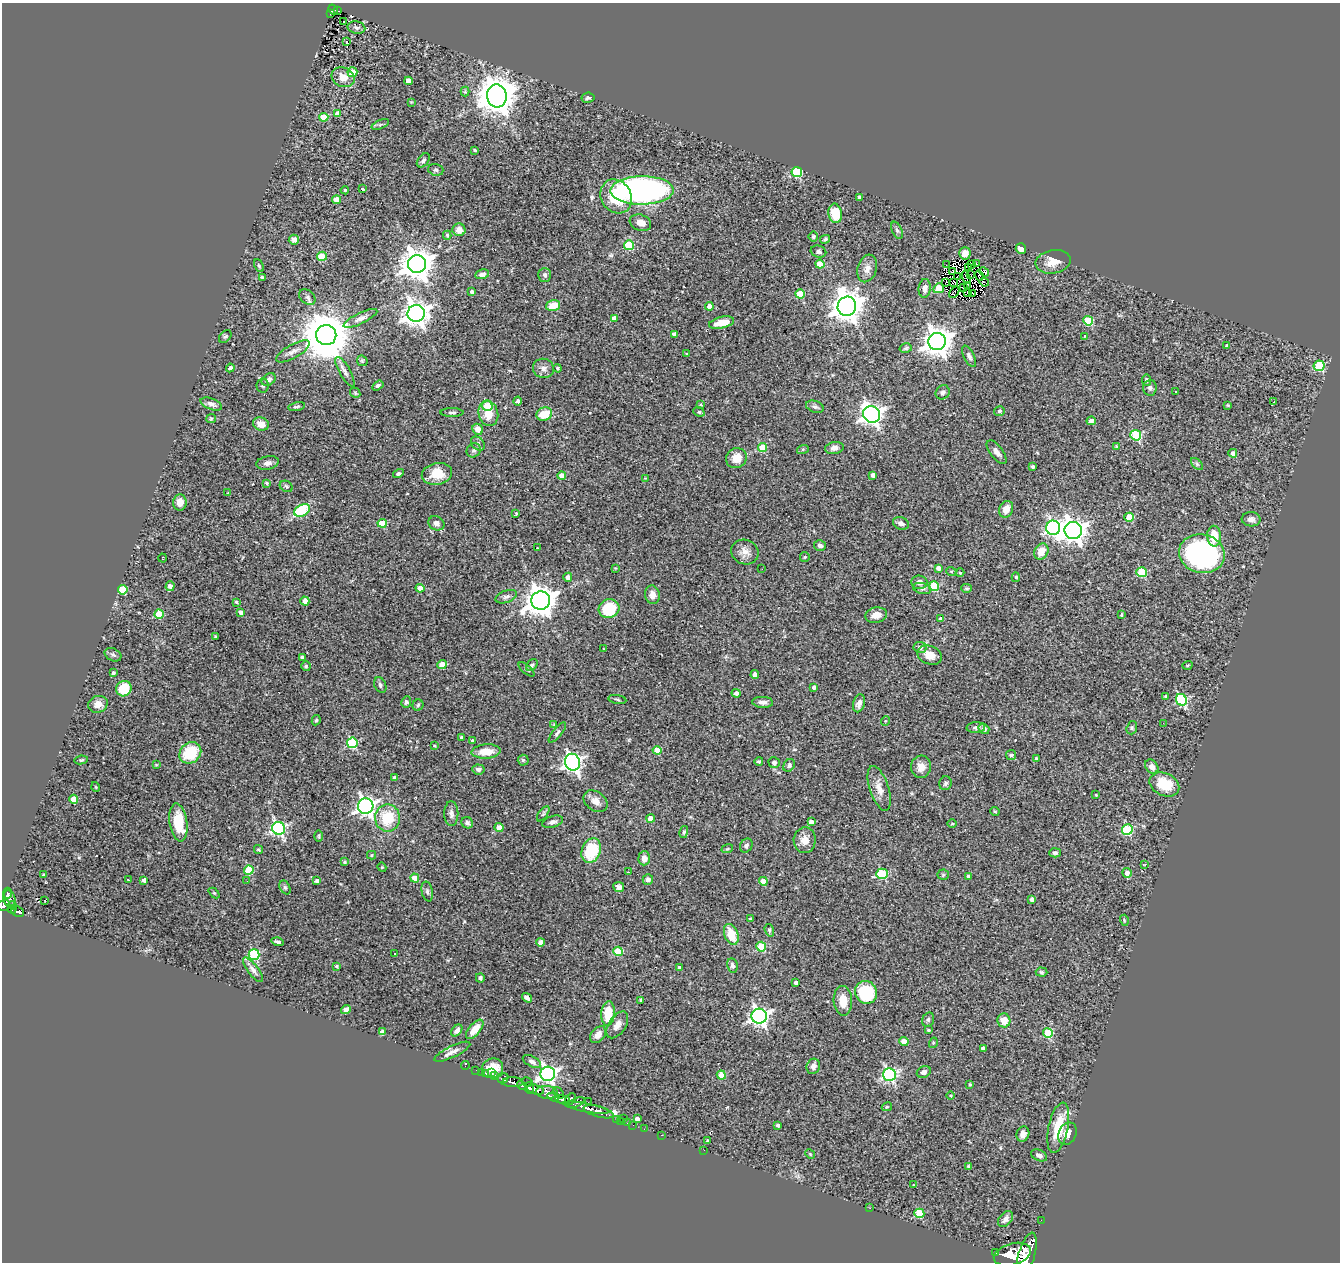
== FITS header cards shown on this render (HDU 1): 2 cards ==
NAXIS1  =                 1338
NAXIS2  =                 1260

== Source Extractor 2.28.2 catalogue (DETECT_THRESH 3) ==
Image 1338 x 1260 px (HDU 1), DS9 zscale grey, 1 PNG px = 1 image px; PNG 1342 x 1264 px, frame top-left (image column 1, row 1260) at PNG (2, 3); each listed source drawn as its Kron ellipse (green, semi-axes under 4 px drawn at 4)
Background 0.564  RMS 0.051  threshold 0.154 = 3 sigma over >= 5 px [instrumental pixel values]
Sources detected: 399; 7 with non-positive FLUX_AUTO (blend fragments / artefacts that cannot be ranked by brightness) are neither listed nor drawn; the other 392 listed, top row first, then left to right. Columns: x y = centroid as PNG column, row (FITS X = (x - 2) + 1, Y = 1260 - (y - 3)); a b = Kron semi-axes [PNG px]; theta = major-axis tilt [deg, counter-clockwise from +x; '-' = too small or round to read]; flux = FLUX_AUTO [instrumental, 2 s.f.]
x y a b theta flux
333 9 5 4 - 74
337 11 4 3 - 31
330 14 4 2 - 17
344 22 3 3 - 8.6
356 28 9 6 -11 7.2
346 42 3 3 - 61
352 72 5 4 - 41
343 77 12 9 -27 34
408 81 4 4 - 31
465 92 5 4 - 4.3
497 96 11 9 -84 8900
588 98 6 5 - 7.1
411 102 3 3 - 2.5
338 113 4 4 - 19
324 117 4 4 - 74
380 124 9 3 22 5.7
475 150 3 2 - 3.8
423 160 8 5 51 8
436 170 8 5 -15 6.8
797 172 5 5 - 300
363 189 3 3 - 8
345 190 4 3 - 3.4
642 190 31 14 0 1200
616 196 18 15 -57 120
859 197 4 3 - 13
337 200 4 4 - 43
835 213 9 6 -82 92
640 223 11 8 -19 28
459 230 6 6 - 32
897 230 9 5 -65 9
447 235 4 4 - 6.6
813 236 5 4 - 6.7
825 239 5 3 - 5.8
294 240 5 5 - 14
629 245 5 4 - 180
1021 248 5 5 - 25
818 252 8 6 -17 9.5
965 253 6 5 - 20
322 256 5 4 - 76
1053 262 18 11 10 44
417 264 9 9 - 5800
820 264 4 4 - 71
972 264 3 2 - 4.5
977 264 4 2 - 4.2
947 265 4 2 - 4.3
259 266 7 3 -63 4.5
969 267 3 2 - 3.7
867 268 14 9 73 25
952 271 3 2 - 4.9
984 272 5 3 - 30
482 274 7 4 13 12
545 275 7 6 - 12
970 275 3 2 - 0.33
979 275 5 3 - 5.6
262 277 3 3 - 4.8
957 277 3 2 - 2.5
966 278 6 2 -70 2.7
946 282 3 2 - 2.9
954 282 3 3 - 3.8
984 282 5 2 - 3.4
968 285 4 2 - 1.8
925 288 9 6 84 21
939 288 5 4 - 82
963 288 3 2 - 3.2
472 292 4 4 - 7.7
954 292 6 2 56 0.64
967 292 4 2 - 2.1
973 293 3 2 - 2.7
800 294 4 4 - 130
307 297 9 6 -43 11
553 306 7 5 15 52
709 306 4 4 - 37
847 306 9 9 - 5500
416 313 8 8 - 3100
360 318 18 5 26 17
614 318 4 4 - 23
1088 321 5 4 - 160
721 323 13 5 14 56
674 334 4 4 - 16
326 335 10 10 - 17000
225 336 7 5 46 6.3
1085 336 4 3 - 2.9
937 342 9 8 - 4400
1227 345 4 3 - 7.7
906 348 6 4 14 6.1
293 351 19 6 30 23
686 354 4 3 - 3.1
969 356 12 5 -64 12
362 361 6 4 -44 4.5
1319 366 5 5 - 210
230 368 4 4 - 12
543 368 10 9 - 18
558 368 4 4 - 5.2
345 372 17 5 -61 16
269 380 8 5 39 14
1146 380 6 4 80 6.9
263 385 7 6 - 7.2
378 385 6 4 34 7.9
1150 388 8 7 - 10
1175 391 2 2 - 2.3
943 392 7 6 - 11
355 393 5 4 - 4.9
517 401 4 4 - 7.5
1274 401 4 2 - 24
211 404 11 5 -21 14
701 404 4 3 - 3.7
1228 405 3 3 - 4.2
297 406 8 3 12 5.9
487 406 5 5 - 160
815 407 9 5 -20 9.9
999 411 5 4 - 6
452 412 11 3 0 6.6
699 412 6 4 -22 9
488 413 13 10 -77 53
544 414 8 6 20 62
871 414 9 8 - 1900
211 419 5 4 - 3.9
1091 421 4 4 - 12
261 424 8 6 -21 27
478 429 6 5 - 28
1136 435 5 5 - 250
478 443 8 5 -48 8.8
1116 446 3 3 - 4.1
762 448 4 4 - 110
834 448 9 6 10 16
803 449 6 4 19 4.4
474 450 8 6 41 9.6
997 452 14 6 -53 16
1233 453 4 4 - 14
736 458 10 10 - 45
268 463 11 6 11 14
1197 464 7 4 -46 5.8
1033 466 3 3 - 7.8
398 474 5 4 - 6.3
437 474 15 10 11 60
873 475 4 4 - 16
562 476 4 4 - 31
645 478 3 3 - 2.5
266 483 4 3 - 5.5
286 486 7 5 -27 6.9
228 493 3 3 - 2.9
180 502 8 6 85 24
1006 509 9 6 64 32
302 510 8 5 26 180
516 513 3 2 - 3
1129 517 4 4 - 98
1251 519 9 7 -2 15
382 523 4 4 - 82
436 523 8 7 - 14
901 523 8 6 -22 13
1053 528 7 7 - 890
1073 530 9 8 - 2800
1214 536 10 7 -87 66
820 545 6 5 - 12
537 548 3 2 - 4.9
745 552 14 12 -19 29
1041 552 8 6 60 49
1202 554 23 19 -13 720
805 557 5 5 - 4.2
163 558 4 3 - 2.6
615 568 4 3 - 2.6
938 568 4 4 - 18
762 569 2 2 - 4.5
951 571 5 3 - 3.3
1142 572 5 5 - 160
960 573 4 4 - 3.2
568 577 4 4 - 19
1016 577 5 4 - 4.4
919 582 8 7 - 21
170 586 5 4 - 17
934 586 5 4 - 130
420 588 4 4 - 41
922 588 9 5 -12 9.6
966 588 5 4 - 5.1
123 590 4 4 - 110
652 595 9 7 -77 23
506 597 11 6 19 12
541 600 9 9 - 5100
305 601 4 4 - 44
236 602 4 3 - 4.7
609 609 10 9 - 150
241 612 4 3 - 15
159 614 4 4 - 120
876 615 11 7 11 30
1122 615 3 3 - 4.4
941 619 4 4 - 12
215 636 3 3 - 3.9
920 647 6 5 - 16
603 649 3 3 - 3.3
113 655 9 6 -27 7.9
929 655 13 9 -22 38
302 657 3 3 - 6.6
442 665 5 4 - 72
532 665 7 5 53 7.1
1187 665 5 3 - 3.7
306 666 5 5 - 5.1
526 669 10 3 -39 5
113 673 4 3 - 6
755 675 4 4 - 17
380 685 8 5 -64 8.6
814 687 4 3 - 11
124 689 8 7 - 81
736 693 4 4 - 12
1166 696 3 3 - 4.8
617 699 9 3 -10 5.3
1181 700 6 5 - 340
406 702 6 5 - 7.5
763 702 10 5 -3 16
859 703 9 6 73 16
98 704 10 8 21 24
418 705 5 5 - 5.6
316 720 5 4 - 5
885 721 5 3 - 2.5
1163 723 2 2 - 2.6
554 724 4 3 - 3.1
976 728 9 5 3 10
1132 728 7 5 71 5.4
984 729 5 5 - 11
557 733 12 4 50 8.7
461 737 3 3 - 4.6
473 741 3 3 - 6.4
352 743 5 5 - 260
434 746 4 3 - 3.6
657 750 4 4 - 51
486 751 14 7 3 56
190 753 12 10 40 140
1011 755 5 5 - 4.6
1036 759 4 3 - 7.8
81 760 7 4 10 6
523 760 5 5 - 7.9
759 761 4 3 - 5.6
572 762 8 7 - 1300
774 763 6 5 - 9.9
156 765 3 3 - 3.2
789 765 7 5 56 7.7
921 767 11 10 - 29
1152 767 8 6 -53 19
478 769 6 5 - 11
394 777 4 3 - 5.2
945 783 7 6 - 8
1164 784 15 11 -26 100
96 787 5 3 - 2.8
879 788 23 9 -72 38
1096 795 3 3 - 3
74 799 4 4 - 63
596 801 13 9 -36 28
366 806 8 7 - 1400
995 811 5 3 - 3.6
451 814 12 7 -89 15
543 814 9 4 55 6.4
387 818 13 12 - 110
651 819 4 4 - 36
178 822 19 9 -82 100
553 822 11 5 17 13
811 822 4 4 - 13
467 823 6 5 - 7.3
952 824 4 3 - 3.3
279 828 6 6 - 700
499 828 4 4 - 28
1127 830 5 5 - 260
684 832 6 4 76 5.6
319 836 5 3 - 3.7
805 840 13 11 83 35
746 845 7 6 - 9.1
259 849 4 4 - 4.7
727 849 6 3 18 4.2
591 850 13 9 69 150
1055 853 6 4 3 10
372 855 4 4 - 3.8
644 858 7 5 87 23
345 862 4 3 - 4.6
1144 864 4 2 - 2
382 867 4 4 - 4.4
249 870 5 4 - 140
628 872 3 2 - 3.9
1127 873 5 4 - 17
882 874 6 5 - 210
44 875 3 3 - 5.2
943 875 5 5 - 5.1
969 876 3 3 - 11
415 878 4 4 - 37
648 879 5 5 - 11
128 880 3 2 - 2.9
144 880 4 4 - 13
247 881 2 2 - 1.7
317 881 4 4 - 11
763 881 4 4 - 60
285 887 7 5 -62 6.4
619 887 5 5 - 15
427 891 10 5 -78 9.2
7 893 5 3 - 59
214 893 6 4 -43 4.3
9 899 8 6 -80 590
1032 899 4 4 - 18
45 901 3 2 - 1.8
4 905 6 5 - 380
12 905 4 3 - 59
12 909 4 3 - 92
17 912 6 5 - 140
750 919 3 3 - 3.7
1124 920 5 3 - 3.5
769 930 6 4 -73 5.5
731 934 11 7 -68 73
278 942 6 3 -17 8.4
541 942 4 4 - 27
761 947 5 5 - 160
618 951 5 4 - 120
254 954 5 5 - 280
395 954 3 2 - 13
337 966 4 3 - 5.5
732 966 7 5 -78 11
679 968 4 3 - 11
253 970 15 5 -52 16
1042 972 6 4 -4 5.4
480 978 4 4 - 7.2
796 983 4 3 - 11
866 992 11 11 - 180
527 998 5 4 - 13
641 1000 4 3 - 5.1
843 1001 15 9 -87 53
346 1010 5 4 - 22
608 1013 12 7 85 91
759 1016 7 7 - 1300
928 1020 7 5 74 7.6
1004 1020 7 6 - 37
617 1025 15 8 56 26
475 1029 12 5 49 47
457 1030 7 4 50 12
928 1030 3 3 - 4.7
382 1032 4 4 - 24
1048 1033 5 4 - 150
598 1035 9 6 48 24
904 1041 4 4 - 51
933 1043 5 3 - 3.3
983 1048 4 4 - 17
452 1052 20 6 26 21
532 1062 10 5 -29 12
465 1065 4 2 - 7
813 1066 8 6 70 16
492 1068 11 9 24 58
476 1070 2 2 - 7.4
481 1072 2 2 - 8.6
924 1072 7 5 26 13
486 1073 4 3 - 42
491 1073 2 2 - 13
548 1074 7 7 - 1200
721 1075 4 4 - 73
889 1075 6 6 - 670
495 1076 3 3 - 85
503 1078 6 4 46 210
513 1082 10 5 -2 690
527 1082 5 3 - 120
970 1084 3 3 - 3.7
522 1085 5 3 - 290
530 1088 6 3 -86 460
535 1090 9 4 -13 1100
547 1092 11 6 -6 780
559 1093 6 3 -50 130
950 1096 4 4 - 4.9
553 1097 6 3 -19 170
562 1099 7 4 -8 290
570 1099 7 4 52 390
576 1102 9 4 22 330
588 1102 3 2 - 5.4
887 1107 5 4 - 3.3
586 1108 23 4 -11 890
599 1112 15 5 -16 1100
623 1118 3 2 - 13
617 1119 3 2 - 7
637 1119 4 4 - 19
621 1121 2 2 - 7.4
627 1123 2 2 - 7.1
633 1125 2 2 - 7.2
778 1125 3 3 - 7.5
1058 1128 25 10 78 100
644 1129 2 2 - 8.4
1023 1134 7 6 - 15
1067 1134 11 8 65 27
661 1135 3 2 - 6.2
708 1140 3 3 - 4.8
704 1150 2 2 - 14
810 1154 5 4 - 3.8
1039 1155 8 5 -24 13
968 1166 4 3 - 6.7
914 1185 4 3 - 3.8
870 1208 3 2 - 4.4
919 1213 5 5 - 160
1005 1219 9 6 48 16
1041 1220 2 2 - 8.7
996 1252 3 3 - 51
1012 1254 19 10 16 4200
1027 1255 23 8 74 3500
At the frame edge (FLAGS 8, measured only in part): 2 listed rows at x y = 4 905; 1027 1255
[7 non-positive-flux detections neither listed nor drawn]